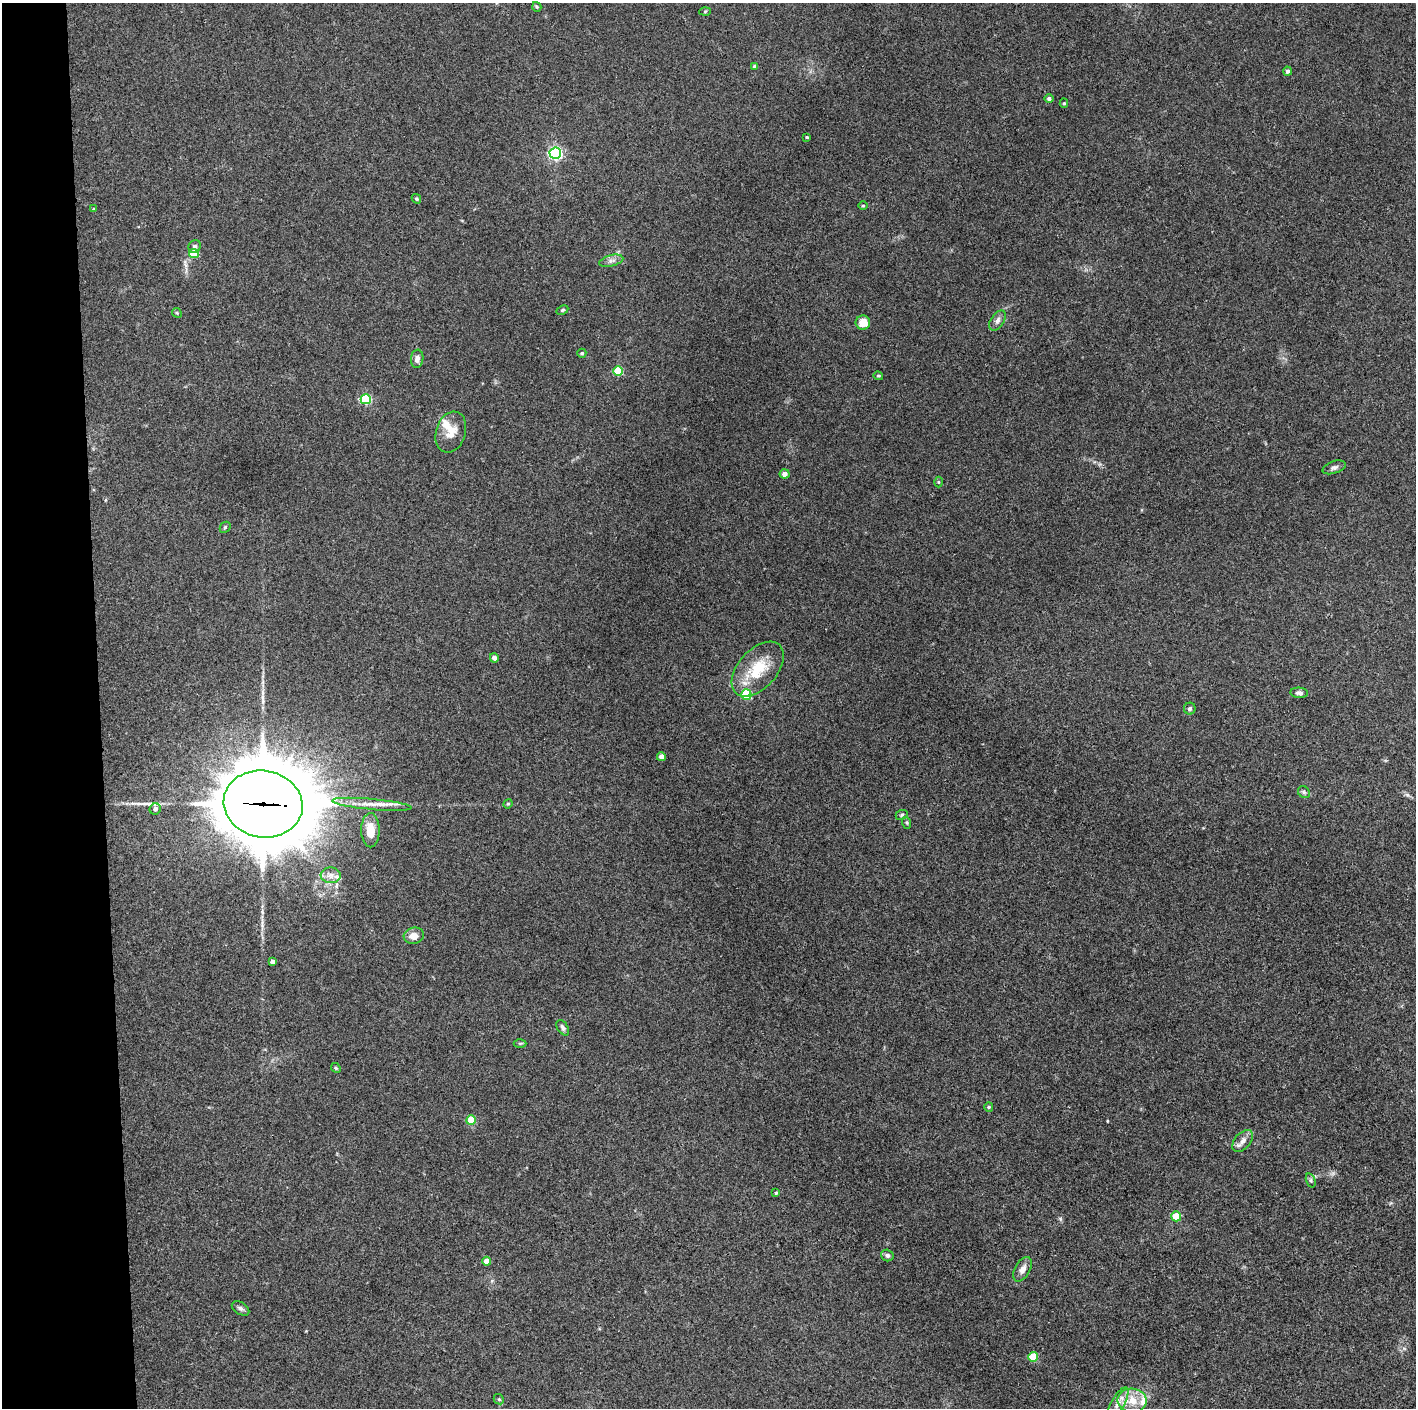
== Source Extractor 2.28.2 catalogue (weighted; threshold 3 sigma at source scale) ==
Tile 4 of 3 x 3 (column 1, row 2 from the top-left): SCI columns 2-1415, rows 1407-2812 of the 4244 x 4221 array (HDU 1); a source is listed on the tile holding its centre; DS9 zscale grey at full resolution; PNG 1418 x 1410 px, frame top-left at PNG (2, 3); each listed source drawn as its Kron ellipse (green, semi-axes under 4 px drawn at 4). Shown black and unused: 7% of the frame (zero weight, under 3 of 4 exposures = <1% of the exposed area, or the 3 px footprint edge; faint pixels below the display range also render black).
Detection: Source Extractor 2.28.2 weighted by HDU 2 'WHT'; one run over the whole footprint, this tile lists its part. Background 0.0329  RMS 0.0045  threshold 0.0204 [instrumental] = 3 sigma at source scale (4.5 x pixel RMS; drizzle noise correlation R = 1.50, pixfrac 1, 0.05/0.05 arcsec/px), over >= 5 px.
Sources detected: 66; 4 inside a brighter listed object's ellipse — not listed separately; the other 62 listed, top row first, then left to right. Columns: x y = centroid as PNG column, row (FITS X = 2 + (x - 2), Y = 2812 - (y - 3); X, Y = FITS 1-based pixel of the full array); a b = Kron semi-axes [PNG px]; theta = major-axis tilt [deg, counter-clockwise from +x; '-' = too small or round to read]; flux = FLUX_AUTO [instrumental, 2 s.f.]
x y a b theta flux
537 7 5 4 - 0.58
705 11 5 3 - 0.41
755 66 4 4 - 1.6
1288 71 4 4 - 1.3
1049 98 4 4 - 1
1064 103 4 4 - 0.57
807 137 3 2 - 0.48
555 153 5 5 - 87
416 199 5 4 - 0.66
863 206 4 3 - 0.41
94 209 4 3 - 0.59
195 246 6 6 - 0.95
194 254 5 4 - 15
611 261 12 5 14 2
562 310 6 4 27 0.63
177 313 5 4 - 0.51
997 321 11 6 57 1.9
863 322 7 7 - 5.8
582 353 4 4 - 0.59
417 359 9 6 82 2.1
618 371 5 5 - 21
878 376 5 3 - 0.48
366 399 5 5 - 35
451 432 21 14 72 6.8
1334 467 12 6 18 1.5
784 474 5 4 - 2.3
938 482 5 3 - 0.4
225 527 6 5 - 0.67
494 658 4 4 - 1.8
758 669 32 19 48 16
1299 693 9 5 -6 1.3
746 695 5 5 - 32
1190 709 6 6 - 0.96
661 757 4 4 - 2.5
1304 792 6 5 - 0.86
263 804 40 33 -10 5900
372 804 40 5 -5 6
508 804 5 4 - 0.51
155 809 6 5 - 1.8
902 815 6 4 23 0.64
907 823 6 4 -71 0.57
370 830 17 9 -89 7.6
331 875 10 8 -3 2.5
414 936 10 8 15 3.8
272 962 4 4 - 2
563 1028 8 5 -58 1.3
520 1043 6 4 0 0.62
336 1068 5 4 - 0.54
989 1107 5 4 - 0.53
471 1120 5 4 - 15
1243 1141 13 8 49 2.9
1311 1180 7 4 -72 0.83
776 1193 4 4 - 0.5
1176 1216 5 5 - 7.7
887 1255 6 6 - 1.2
487 1261 4 4 - 5.2
1022 1269 13 7 61 2.8
241 1308 9 6 -32 1.2
1033 1357 5 5 - 15
499 1399 5 4 - 0.63
1132 1400 14 12 -2 7.7
1118 1404 18 6 60 3.3
Overlapping masked pixels (flux is a lower limit): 1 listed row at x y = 263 804